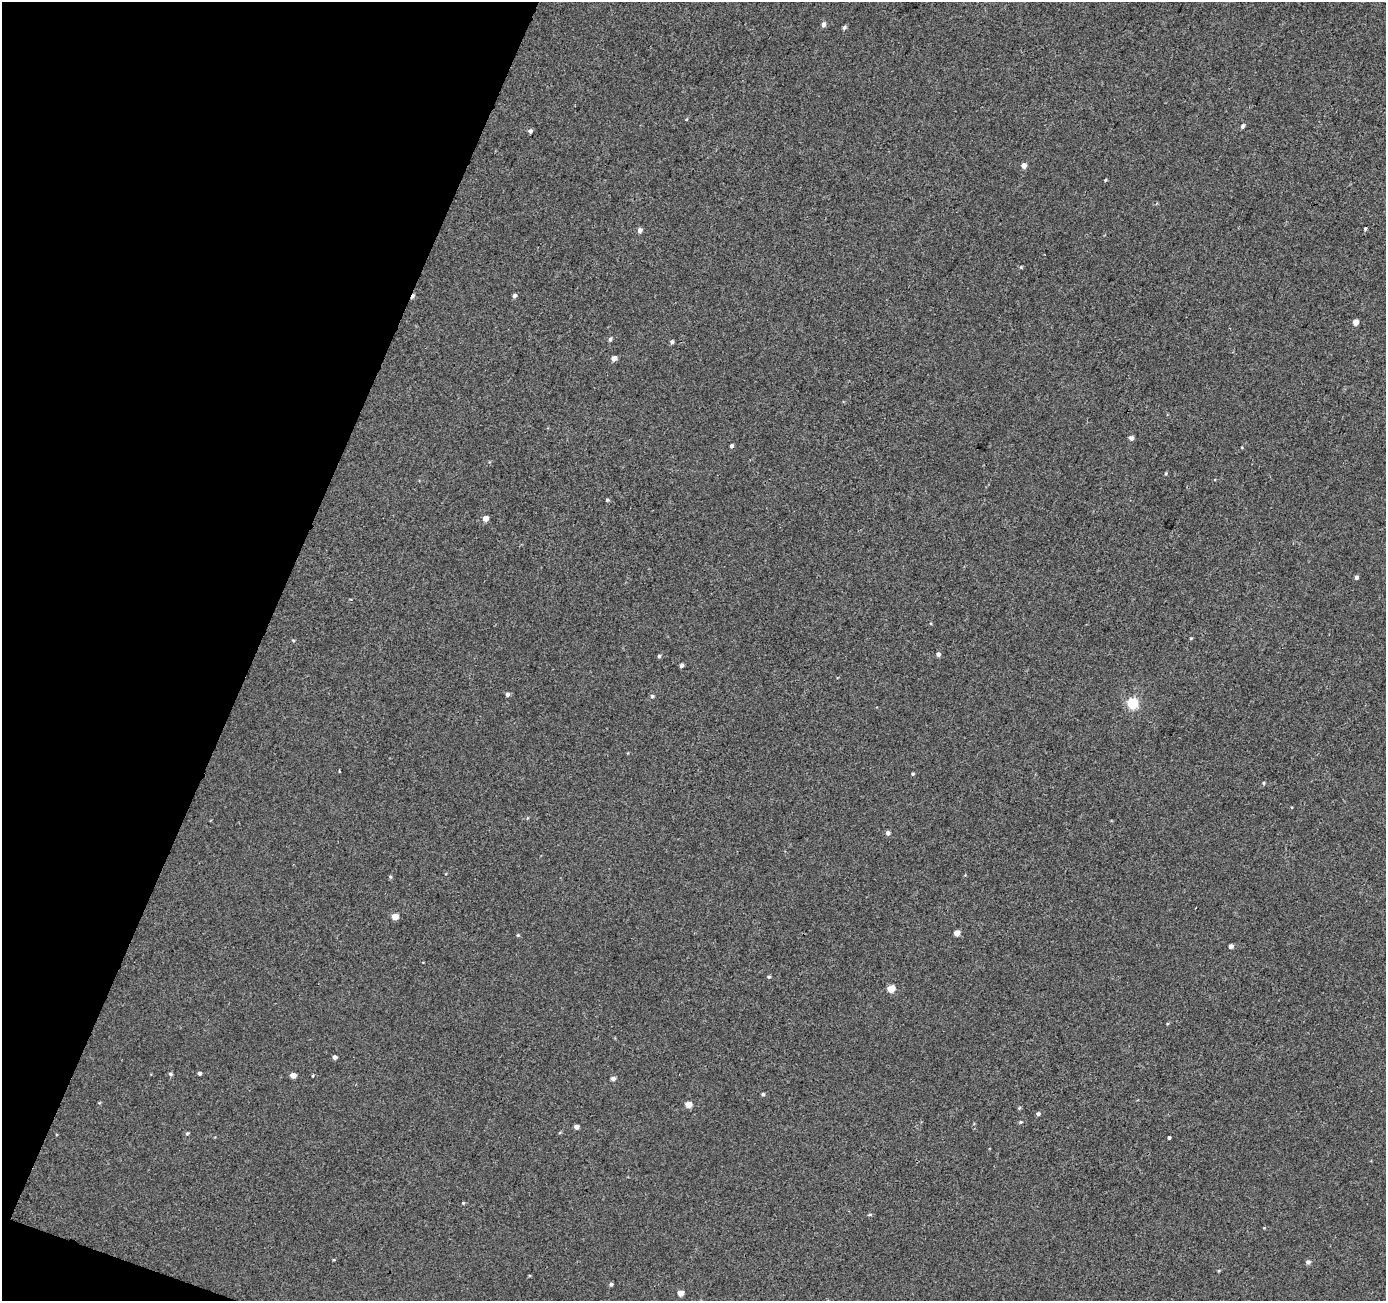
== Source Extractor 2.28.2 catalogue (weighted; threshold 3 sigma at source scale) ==
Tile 9 of 4 x 4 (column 1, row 3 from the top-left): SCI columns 6-1389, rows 1572-2870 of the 5541 x 5676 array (HDU 1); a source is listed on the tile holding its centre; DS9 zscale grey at full resolution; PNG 1388 x 1303 px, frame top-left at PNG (2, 2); no overlay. Shown black and unused: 19% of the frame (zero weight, under 2 of 3 exposures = <1% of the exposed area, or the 3 px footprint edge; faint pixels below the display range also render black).
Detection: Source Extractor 2.28.2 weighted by HDU 2 'WHT'; one run over the whole footprint, this tile lists its part. Background -5.98e-04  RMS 0.0041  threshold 0.0186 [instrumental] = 3 sigma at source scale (4.5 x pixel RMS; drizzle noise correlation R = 1.50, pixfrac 1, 0.0396/0.0396 arcsec/px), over >= 5 px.
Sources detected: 59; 1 cosmic-ray / hot-pixel residue — not listed; the other 58 listed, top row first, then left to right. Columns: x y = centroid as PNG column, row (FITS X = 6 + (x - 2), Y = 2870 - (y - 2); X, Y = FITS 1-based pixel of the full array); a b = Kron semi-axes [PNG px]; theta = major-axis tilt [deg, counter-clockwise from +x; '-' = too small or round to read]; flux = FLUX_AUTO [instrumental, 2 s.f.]
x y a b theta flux
823 24 6 5 - 1.3
844 27 5 4 - 0.94
1243 126 5 4 - 1.2
530 131 4 4 - 0.99
1024 166 5 5 - 2
1105 180 4 3 - 0.37
1365 228 3 3 - 1
640 230 6 5 - 1.5
1021 267 4 4 - 0.47
514 296 5 4 - 1.1
1356 323 4 4 - 3.6
610 339 6 4 62 0.77
672 342 4 4 - 0.87
614 358 5 4 - 2.2
1131 438 5 5 - 1.4
732 446 5 4 - 0.76
1166 473 5 3 - 0.45
607 500 4 4 - 0.54
485 519 5 5 - 3
1356 577 4 4 - 0.95
1191 638 4 3 - 0.41
293 640 4 4 - 0.45
938 654 5 5 - 1.2
659 656 5 4 - 0.67
682 665 4 4 - 1.2
507 694 5 5 - 1.2
652 696 5 5 - 0.7
1132 703 6 5 - 36
339 771 4 2 - 0.35
913 774 3 3 - 0.5
1263 783 4 4 - 0.52
527 818 5 3 - 0.36
888 833 5 5 - 1.2
390 877 5 4 - 0.53
395 916 5 4 - 4.7
957 933 5 4 - 3.3
518 935 4 4 - 0.45
1231 946 4 4 - 1.9
769 977 5 4 - 0.64
891 989 5 5 - 7.1
335 1057 4 4 - 1.4
199 1073 4 4 - 1
170 1074 6 4 12 0.73
293 1075 5 4 - 3
312 1076 4 3 - 0.54
613 1079 5 4 - 1.6
763 1094 4 4 - 0.72
688 1104 5 4 - 4.6
1038 1114 5 4 - 0.89
1021 1122 5 4 - 0.53
576 1127 4 4 - 1.9
187 1133 5 4 - 0.56
1169 1137 3 3 - 0.9
463 1203 4 4 - 0.4
870 1215 7 3 1 0.52
1308 1262 5 5 - 1.2
611 1284 4 4 - 0.87
681 1293 5 4 - 3.9